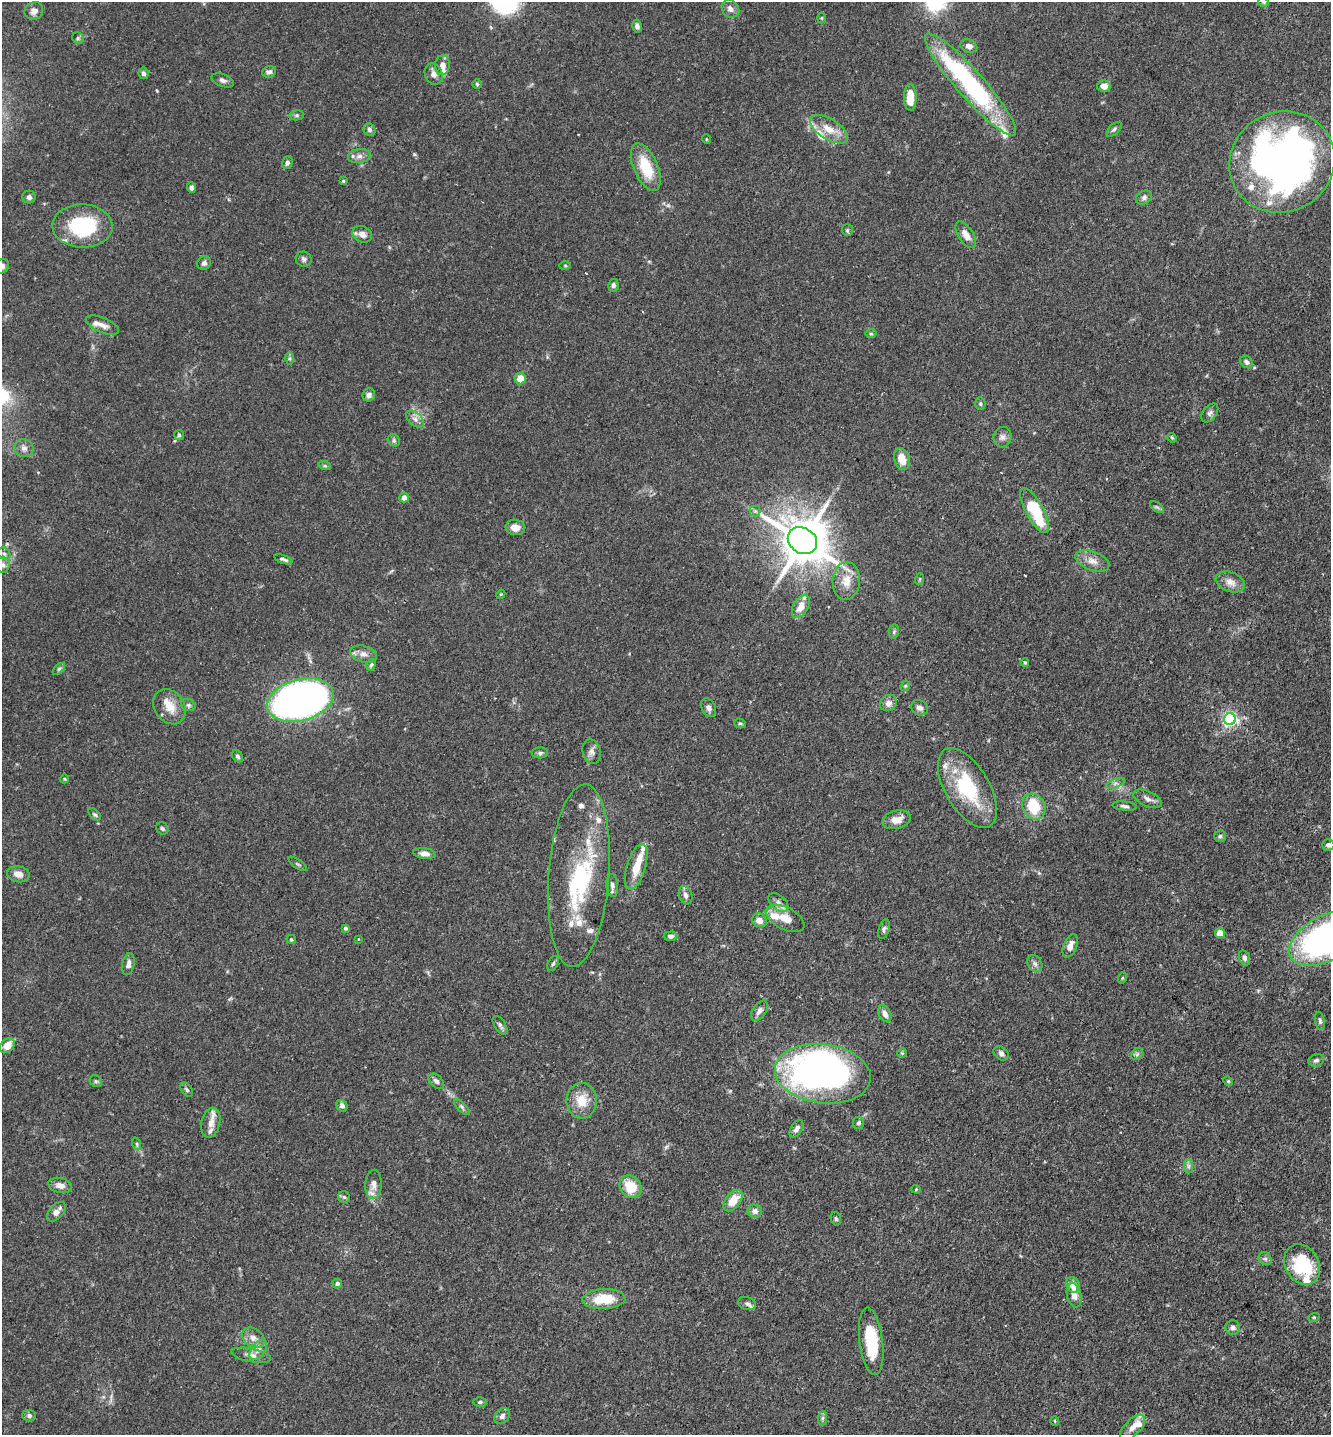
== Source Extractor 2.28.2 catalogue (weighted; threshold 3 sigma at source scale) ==
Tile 6 of 4 x 4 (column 2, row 2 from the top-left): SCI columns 1563-2891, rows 2962-4394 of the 5929 x 5919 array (HDU 1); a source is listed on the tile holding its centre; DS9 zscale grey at full resolution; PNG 1333 x 1437 px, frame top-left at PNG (2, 2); each listed source drawn as its Kron ellipse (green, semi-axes under 4 px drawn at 4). Shown black and unused: <1% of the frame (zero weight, under 3 of 4 exposures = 9% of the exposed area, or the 3 px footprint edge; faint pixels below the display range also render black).
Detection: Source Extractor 2.28.2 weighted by HDU 2 'WHT'; one run over the whole footprint, this tile lists its part. Background 0.0893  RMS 0.0038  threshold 0.0171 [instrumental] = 3 sigma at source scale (4.5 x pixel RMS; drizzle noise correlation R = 1.50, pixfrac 1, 0.05/0.05 arcsec/px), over >= 5 px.
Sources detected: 198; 3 inside a brighter object's white glare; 2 cosmic-ray / hot-pixel residue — neither listed nor drawn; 23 inside a brighter listed object's ellipse — not listed separately; the other 170 listed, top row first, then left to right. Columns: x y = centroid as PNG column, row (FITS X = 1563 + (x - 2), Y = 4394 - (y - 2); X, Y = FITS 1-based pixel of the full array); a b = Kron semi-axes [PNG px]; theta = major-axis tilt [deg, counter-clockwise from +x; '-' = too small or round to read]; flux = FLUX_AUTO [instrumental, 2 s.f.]
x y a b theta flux
1263 2 5 4 - 0.42
730 9 9 8 - 2.1
34 11 9 8 - 2.1
821 18 5 3 - 0.38
637 26 6 4 -74 1.3
78 38 6 5 - 0.67
969 46 9 6 -21 2.3
442 65 10 7 84 3.1
269 72 7 6 - 1.2
144 73 5 5 - 1.3
434 74 11 8 -67 2
223 80 12 6 -20 1.4
477 84 5 5 - 0.58
970 84 67 13 -49 69
1104 86 6 6 - 2.8
910 97 13 6 -89 6.1
297 115 7 5 7 0.65
829 129 21 10 -32 6.1
1114 129 9 5 43 0.9
369 130 6 5 - 0.96
706 139 5 3 - 0.34
359 156 11 7 7 2
1282 162 53 50 28 240
287 163 6 5 - 1.3
646 167 25 12 -66 13
343 181 4 4 - 0.41
191 187 5 4 - 1.1
29 197 6 6 - 1.2
1144 197 8 6 33 1.2
82 226 30 21 -1 28
847 230 6 5 - 0.61
362 234 10 8 -25 2.6
966 235 15 7 -57 3.4
304 259 8 7 - 1.1
204 263 7 6 - 1.2
2 266 8 6 50 1.5
565 266 5 3 - 0.4
613 285 6 5 - 1
102 325 18 7 -23 2.5
871 334 5 3 - 0.5
290 358 6 4 89 0.63
1247 362 7 5 -43 1
520 379 6 5 - 5.3
369 395 6 6 - 1.3
980 404 6 5 - 0.64
1210 413 11 6 52 1.3
415 419 10 6 -44 1.7
179 435 5 5 - 0.65
1002 437 10 9 - 1.8
1172 438 5 4 - 0.45
394 440 7 5 -47 0.82
24 448 10 9 - 1.8
902 459 11 7 -75 5.3
325 466 6 4 -18 0.61
404 498 5 4 - 2.7
1157 507 8 4 -36 0.71
755 511 5 5 - 0.83
1035 511 25 8 -61 26
515 527 10 7 -5 3.5
802 541 15 12 -32 1700
4 554 7 5 -44 0.97
283 559 9 3 -18 0.97
1092 561 18 9 -19 3.7
2 565 8 7 - 1.4
920 579 6 3 71 0.41
846 581 19 13 85 5.9
1230 582 15 9 -19 3.2
501 594 5 3 - 0.34
801 607 12 7 60 4.5
894 631 7 5 79 0.69
364 654 14 8 -15 2.5
1025 662 4 3 - 0.45
371 665 6 4 62 0.61
59 669 7 4 45 0.73
905 686 5 4 - 0.55
300 700 34 20 16 240
888 703 9 8 - 1.9
188 705 7 5 -20 0.92
170 707 19 14 -54 5.9
709 708 10 7 -61 1.6
919 708 9 7 -33 1.8
1230 719 6 6 - 100
740 723 6 4 -19 0.65
592 752 12 9 -76 1.9
540 753 8 5 1 1
237 756 7 5 -55 0.81
64 779 4 4 - 0.37
1115 783 10 3 21 0.78
967 788 44 22 -60 28
1148 799 15 7 -25 2.1
1034 806 13 11 -63 14
1125 806 12 4 -8 1.2
95 814 7 4 -44 0.73
896 820 14 9 14 3.9
162 828 7 5 -46 0.79
1220 836 6 5 - 0.7
1328 845 6 5 - 1.1
424 853 11 5 -7 2.1
297 864 11 2 -35 0.59
636 867 24 9 73 7.8
18 874 11 8 -13 2.8
579 876 91 30 86 39
612 885 12 6 -86 1.6
686 895 9 6 -71 1.5
778 903 11 7 -42 2
785 918 21 11 -27 6.2
759 920 7 6 - 2.9
345 928 4 3 - 0.93
884 929 10 5 73 0.99
1220 933 5 5 - 4.1
670 936 7 4 2 0.97
1328 938 42 23 26 140
291 939 4 4 - 0.44
359 939 3 3 - 0.38
1070 946 12 6 67 2.4
1244 958 8 5 -71 1.1
128 964 11 6 78 1.7
553 964 8 5 62 0.74
1035 964 9 7 -57 1.4
1122 978 6 3 71 0.38
759 1011 11 7 54 1.9
885 1014 9 5 -64 2
1320 1021 9 5 -79 0.83
500 1025 10 5 -57 1.1
7 1046 8 6 45 5
902 1053 5 5 - 0.44
1001 1053 8 6 -39 1.3
1137 1054 7 5 47 0.79
1316 1060 8 6 17 1.1
823 1074 48 29 -7 190
96 1081 6 5 - 0.66
436 1081 9 6 -42 1.3
1228 1081 5 4 - 0.38
187 1090 8 5 -53 0.78
582 1101 18 15 88 7.3
342 1106 6 5 - 1.3
462 1107 10 4 -46 0.85
211 1123 15 9 78 3.1
858 1123 6 5 - 0.92
796 1129 9 5 58 1.5
137 1144 6 4 -72 0.6
1188 1166 7 4 89 1
373 1184 14 8 87 2.6
60 1185 12 7 -13 2.7
630 1187 12 10 -54 9.5
916 1189 4 4 - 0.41
344 1197 6 5 - 0.69
733 1201 12 7 52 6.2
755 1211 7 6 - 2
56 1212 12 6 47 2.3
836 1219 7 5 -75 0.73
1265 1259 7 6 - 0.89
1302 1264 21 17 -60 22
337 1283 5 4 - 0.77
1073 1285 8 6 -72 4.6
1074 1295 12 7 -78 2.9
604 1299 21 10 3 11
747 1304 9 6 -16 1.3
1314 1317 6 3 18 0.4
1233 1327 7 7 - 1.3
253 1338 12 9 -35 2.8
871 1341 34 11 -83 16
258 1350 11 7 53 2.3
251 1355 20 6 -11 2.6
480 1402 7 5 2 0.69
29 1415 6 6 - 1.1
502 1416 9 6 51 1.4
823 1418 7 4 89 0.78
1055 1421 5 3 - 0.32
1132 1428 16 8 45 2.9
Overlapping masked pixels (flux is a lower limit): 1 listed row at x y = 1328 938
Isophote crosses this tile's border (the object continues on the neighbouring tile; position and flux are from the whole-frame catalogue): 6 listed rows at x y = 1263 2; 1282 162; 2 266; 2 565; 1328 845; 1328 938